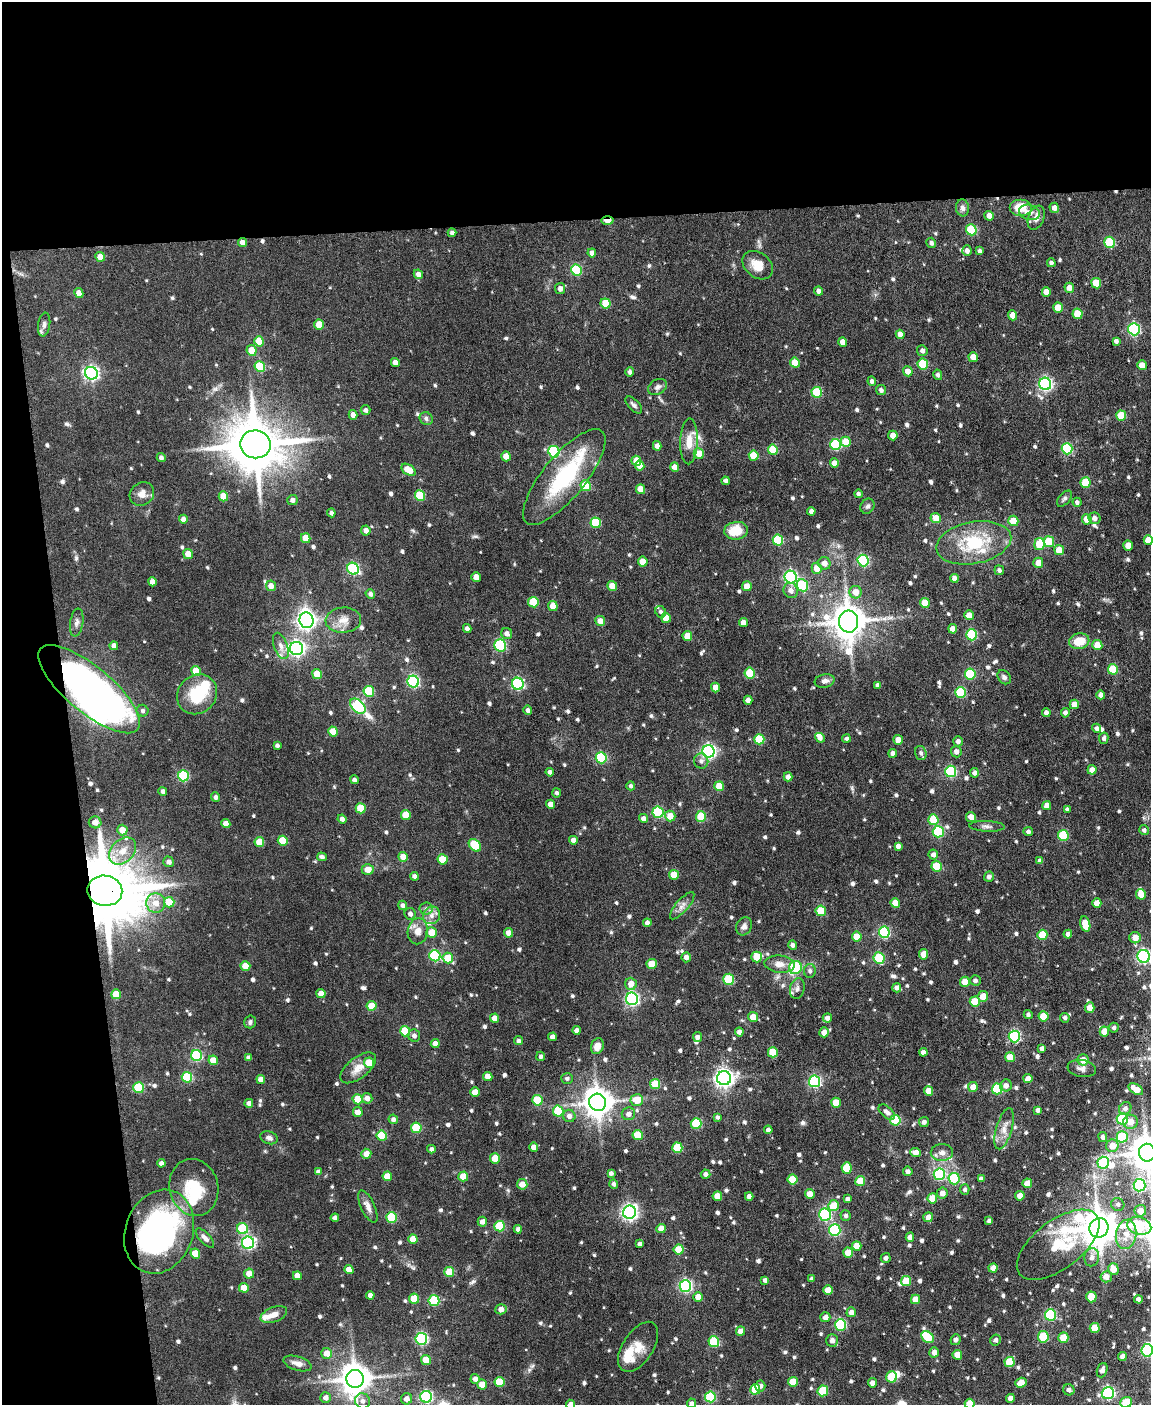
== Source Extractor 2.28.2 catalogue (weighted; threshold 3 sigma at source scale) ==
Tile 1 of 4 x 3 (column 1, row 1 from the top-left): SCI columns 2-1150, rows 3047-4449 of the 4598 x 4580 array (HDU 1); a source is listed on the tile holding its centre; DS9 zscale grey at full resolution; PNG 1153 x 1407 px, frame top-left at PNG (2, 2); each listed source drawn as its Kron ellipse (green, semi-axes under 4 px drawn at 4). Shown black and unused: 21% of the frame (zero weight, under 4 of 7 exposures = <1% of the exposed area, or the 3 px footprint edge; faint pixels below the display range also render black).
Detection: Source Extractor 2.28.2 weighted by HDU 2 'WHT'; one run over the whole footprint, this tile lists its part. Background 0.0755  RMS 0.0051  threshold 0.0209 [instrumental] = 3 sigma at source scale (4.09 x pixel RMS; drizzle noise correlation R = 1.36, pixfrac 0.8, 0.05/0.05 arcsec/px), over >= 5 px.
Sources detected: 827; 5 inside a brighter object's white glare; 1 cosmic-ray / hot-pixel residue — neither listed nor drawn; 16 inside a brighter listed object's ellipse — not listed separately; of the other 805, all 500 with FLUX_AUTO >= 1.22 (the completeness limit of this list) listed and drawn (305 fainter detections not listed), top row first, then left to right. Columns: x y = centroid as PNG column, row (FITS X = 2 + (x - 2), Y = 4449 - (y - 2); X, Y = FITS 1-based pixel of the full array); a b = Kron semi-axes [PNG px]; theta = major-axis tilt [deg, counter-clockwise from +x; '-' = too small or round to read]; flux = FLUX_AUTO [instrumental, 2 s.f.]
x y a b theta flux
1020 207 11 8 0 9.2
962 208 8 6 -84 1.9
1054 208 5 4 - 2.8
1029 212 10 7 -16 2.7
989 216 5 4 - 3.3
1036 218 12 7 69 3.3
607 221 6 3 -2 9
971 230 5 5 - 28
452 233 4 4 - 1.4
1110 242 6 5 - 28
243 243 4 4 - 4
931 243 5 4 - 1.4
967 251 5 4 - 2.2
979 251 4 3 - 1.3
592 253 4 4 - 2.4
100 257 5 4 - 6.5
1051 263 4 4 - 1.2
758 265 16 12 -39 7
576 270 6 5 - 33
418 274 5 4 - 2.7
1096 283 5 5 - 12
1069 288 5 5 - 3.1
560 289 5 5 - 2.2
819 291 4 4 - 1.9
1046 292 5 4 - 4.2
79 293 5 4 - 4.6
606 303 5 5 - 15
1058 308 5 4 - 9
1078 314 5 5 - 13
1013 315 5 4 - 5.7
44 325 12 6 81 1.9
319 325 5 4 - 9.5
1134 329 6 5 - 65
900 334 5 4 - 2.7
259 341 5 4 - 9.4
1116 341 4 4 - 1.3
843 342 5 4 - 3.9
252 350 5 5 - 7.8
922 351 5 5 - 1.9
973 357 5 4 - 5.2
395 362 4 4 - 3.1
795 363 5 4 - 7.3
923 364 5 5 - 19
1142 365 5 4 - 5
260 366 5 5 - 23
908 371 5 4 - 4.2
630 372 5 4 - 1.3
91 373 6 6 - 120
938 375 5 4 - 1.3
872 381 4 4 - 1.5
1045 384 6 6 - 96
658 387 10 7 32 1.7
881 390 5 5 - 1.5
817 392 5 5 - 23
634 405 10 5 -45 1.7
366 410 5 4 - 1.6
353 415 5 4 - 2.8
1121 416 5 5 - 13
426 419 7 6 - 1.5
893 435 5 4 - 4.5
689 441 23 9 88 6.1
846 442 5 5 - 8.1
255 444 15 14 - 2700
836 444 6 5 - 40
657 446 4 4 - 2.6
1067 449 5 5 - 41
773 450 5 5 - 13
554 452 6 5 - 41
699 454 5 5 - 5.9
506 456 5 4 - 4.4
754 456 5 5 - 11
161 458 4 4 - 1.5
636 461 5 5 - 6.2
834 463 5 4 - 3.7
640 465 5 4 - 6
675 467 5 4 - 3.6
409 470 8 5 -34 7.4
564 477 59 21 51 43
726 481 4 4 - 1.7
1085 483 5 5 - 15
586 486 5 5 - 18
641 489 5 4 - 5.1
142 494 13 11 37 3.6
858 494 4 3 - 1.2
420 495 5 5 - 20
223 496 5 4 - 8.9
1064 499 9 5 48 1.3
292 500 5 5 - 2.1
1077 502 4 4 - 1.4
867 506 8 6 55 1.4
811 511 4 4 - 1.9
331 513 4 4 - 1.3
936 518 5 5 - 5.3
1094 518 6 5 - 2.1
183 519 4 4 - 2.4
1087 519 5 5 - 6
1013 521 5 5 - 7.5
596 523 5 5 - 19
366 530 5 4 - 2.9
736 531 12 8 7 11
306 538 5 4 - 7.6
778 540 5 5 - 27
1148 540 5 4 - 7.8
1049 542 5 5 - 17
974 543 38 21 11 28
1039 544 6 5 - 14
1128 546 5 4 - 6.1
1059 550 5 4 - 6.7
188 554 5 4 - 5.6
863 560 6 5 - 51
643 562 5 4 - 6.9
824 563 6 6 - 3.7
1038 563 5 5 - 4.5
817 568 5 5 - 6.2
353 569 6 5 - 57
999 570 5 4 - 1.5
476 577 5 4 - 4.7
791 577 6 6 - 82
954 578 4 4 - 2.4
152 582 4 4 - 3.5
802 585 6 5 - 30
271 586 5 5 - 3.7
612 586 5 4 - 6
747 586 5 4 - 4.9
791 590 8 7 - 2.7
856 592 6 6 - 5.3
370 594 5 4 - 1.6
533 602 5 5 - 18
925 603 5 5 - 6.7
553 606 5 4 - 6.1
661 612 6 5 - 1.3
969 615 5 4 - 4.1
666 618 5 5 - 7.2
306 620 8 7 - 200
343 620 18 12 5 5.8
600 621 5 5 - 4.3
77 622 14 6 81 2
849 622 11 9 -86 1100
743 623 4 4 - 4
467 628 4 4 - 1.8
953 629 5 4 - 3.9
507 633 5 5 - 2.3
972 635 5 5 - 32
687 636 5 5 - 6.6
1079 641 10 7 12 8.8
500 645 6 5 - 42
1097 645 5 5 - 9.1
114 646 4 4 - 2.4
281 646 14 7 -70 2.9
297 649 7 6 - 140
1113 669 5 5 - 15
196 671 5 5 - 9.3
750 673 5 5 - 17
317 674 5 4 - 7.5
970 674 5 5 - 29
1004 677 8 6 -49 1.3
413 681 6 5 - 66
825 681 10 6 12 2.1
518 684 6 6 - 66
878 685 4 3 - 1.7
715 687 5 4 - 4.3
89 689 63 23 -40 270
369 691 5 5 - 23
961 692 5 5 - 28
197 694 21 19 45 19
1101 695 4 4 - 2.1
748 700 4 4 - 3.3
1074 704 5 4 - 3.9
358 706 9 6 -43 56
528 710 5 4 - 1.6
142 711 6 6 - 1.3
1046 713 4 4 - 1.8
1065 713 5 4 - 1.6
1097 728 4 4 - 1.5
333 732 5 4 - 9.8
820 738 5 4 - 2.1
1104 738 6 4 78 1.3
759 739 5 5 - 20
846 739 4 4 - 1.4
898 740 5 5 - 4.8
958 741 5 4 - 1.8
277 745 4 4 - 1.2
709 751 6 6 - 110
956 752 6 5 - 2.2
893 753 4 4 - 2.3
921 753 7 6 - 1.4
601 758 5 5 - 34
701 761 7 7 - 1.8
1092 770 4 4 - 3.6
951 771 6 5 - 50
550 772 4 4 - 1.5
974 773 5 4 - 1.6
183 776 5 5 - 40
788 777 4 4 - 2.3
354 780 4 4 - 1.6
631 786 4 4 - 1.3
719 786 5 5 - 7.7
163 791 4 4 - 1.6
556 793 4 4 - 1.3
215 797 4 4 - 1.6
551 804 4 4 - 3.8
1047 806 4 4 - 4.1
361 808 5 5 - 15
1067 809 4 4 - 1.4
658 812 5 5 - 38
406 815 5 5 - 11
670 816 5 5 - 6.2
701 816 5 5 - 16
971 817 5 4 - 4
643 818 4 4 - 2.2
342 819 5 4 - 1.7
933 820 5 5 - 13
95 822 6 6 - 4
226 824 5 4 - 4
987 826 18 5 -2 2
122 830 5 5 - 6
1144 830 5 5 - 1.2
938 832 6 5 - 35
1028 832 4 4 - 1.3
1063 835 5 5 - 23
573 840 4 4 - 2.5
283 841 5 5 - 12
259 842 5 5 - 9.5
475 845 7 5 -48 19
898 846 4 4 - 1.8
123 851 15 11 46 6.9
933 855 5 5 - 2
322 857 5 4 - 1.4
403 857 5 4 - 5.2
443 859 5 5 - 10
1040 861 4 4 - 1.8
169 862 5 5 - 2.1
937 866 5 5 - 16
368 870 6 5 - 4.9
674 875 5 5 - 8.4
414 876 4 4 - 1.7
989 877 5 5 - 1.8
105 891 17 15 -10 5000
1141 894 5 5 - 5.2
169 902 5 5 - 13
156 903 10 9 - 4.7
895 903 5 4 - 7.3
1097 903 5 5 - 5.5
403 905 4 4 - 1.6
682 906 17 6 49 2.7
426 908 6 6 - 1.2
821 911 5 5 - 11
410 914 6 5 - 1.8
432 915 9 8 - 2.8
647 923 4 4 - 2.1
1085 924 8 5 -77 9.6
744 926 9 7 62 1.8
418 931 13 10 79 4.2
884 932 5 5 - 45
432 933 5 5 - 7.4
508 933 5 4 - 3.5
1068 934 4 4 - 2.1
1042 935 5 5 - 15
857 937 5 5 - 9.7
1135 938 6 5 - 5.2
793 945 4 4 - 1.5
924 954 5 4 - 5
435 956 5 5 - 44
1144 956 6 6 - 95
686 957 5 4 - 2.5
757 957 5 5 - 12
448 958 5 5 - 11
879 958 6 5 - 25
652 964 5 5 - 8.5
780 964 15 8 -5 4
245 966 5 5 - 8.7
795 968 7 6 - 21
810 971 7 6 - 1.4
729 979 5 5 - 25
975 980 5 5 - 1.5
965 982 5 5 - 7.1
631 984 6 6 - 4.6
797 988 10 7 76 1.9
897 988 4 4 - 2.3
116 994 5 5 - 11
321 994 4 4 - 4.3
983 996 5 5 - 5.7
632 999 6 6 - 97
975 1002 5 5 - 12
371 1006 5 5 - 12
1090 1008 5 5 - 5
1028 1015 4 4 - 1.3
1044 1016 5 5 - 12
753 1017 5 5 - 5
495 1018 4 4 - 4.7
827 1018 4 4 - 2.4
1065 1018 5 4 - 1.5
250 1022 6 5 - 1.3
1114 1028 5 5 - 1.4
577 1030 4 4 - 2.6
405 1031 5 5 - 20
1104 1031 5 4 - 7
739 1032 4 4 - 2.2
824 1032 5 4 - 3.3
414 1036 6 6 - 1.6
1014 1036 6 5 - 51
552 1037 4 4 - 2.6
697 1037 5 4 - 2.2
518 1041 4 4 - 1.3
435 1043 4 4 - 2.4
597 1046 8 6 70 4.7
1042 1048 4 4 - 2.1
773 1052 5 5 - 15
923 1052 4 4 - 2
196 1055 5 5 - 43
541 1056 4 4 - 1.3
249 1057 4 4 - 1.6
1010 1057 5 5 - 7.8
213 1060 5 4 - 6.7
1083 1060 5 5 - 5.4
369 1063 5 5 - 9.4
358 1068 21 10 38 5.5
1082 1068 14 8 -9 2.4
187 1077 5 5 - 26
488 1077 4 4 - 5.3
567 1078 6 5 - 1.3
724 1078 7 7 - 230
261 1079 4 4 - 3.7
1028 1079 4 4 - 3.2
814 1081 6 5 - 72
655 1084 5 5 - 12
1006 1085 6 6 - 2.1
973 1087 5 4 - 3.8
139 1088 5 5 - 26
997 1089 5 5 - 30
1136 1089 8 4 -34 5.9
928 1091 5 4 - 4.9
475 1092 5 4 - 5.8
367 1098 5 5 - 2.6
358 1099 5 5 - 14
537 1100 5 5 - 16
637 1100 6 6 - 8.7
598 1102 9 8 - 710
249 1103 4 4 - 2.6
836 1103 5 5 - 7
1125 1108 6 5 - 1.8
1038 1110 4 4 - 1.8
558 1111 5 5 - 17
358 1112 5 5 - 4.1
887 1112 10 5 -42 2.3
628 1114 6 6 - 2.2
569 1116 6 6 - 2.5
717 1117 4 3 - 1.3
393 1119 5 4 - 1.7
1122 1119 6 5 - 39
895 1120 5 5 - 24
924 1122 5 5 - 1.8
1130 1122 7 7 - 4.4
696 1123 5 5 - 30
416 1128 5 5 - 18
1004 1129 21 8 74 4.5
768 1130 4 4 - 1.7
638 1135 5 5 - 12
382 1136 5 5 - 17
1103 1137 5 4 - 1.4
1122 1137 5 5 - 22
269 1138 9 6 -19 1.8
1112 1146 6 6 - 6
534 1147 4 4 - 3.8
677 1148 5 5 - 19
431 1149 4 4 - 1.6
915 1152 5 4 - 4.1
942 1152 11 8 1 2.7
1147 1153 9 8 - 960
366 1154 5 5 - 3.9
495 1158 5 5 - 10
161 1163 4 4 - 1.8
1103 1163 6 5 - 39
847 1168 5 5 - 15
908 1171 5 4 - 1.6
318 1172 4 4 - 1.2
611 1173 4 4 - 1.5
706 1174 5 4 - 2
939 1174 6 5 - 44
387 1176 5 5 - 7.2
463 1176 5 5 - 8.1
793 1179 5 5 - 14
954 1179 6 5 - 31
981 1179 4 4 - 2.1
860 1181 5 5 - 13
1027 1183 5 5 - 5.8
522 1184 5 5 - 4.5
614 1184 5 4 - 1.4
1139 1185 6 6 - 65
194 1188 29 24 -76 21
965 1189 5 4 - 1.3
942 1193 5 5 - 3.1
810 1194 5 4 - 4.6
717 1196 5 5 - 6.7
749 1196 4 4 - 2.6
1020 1196 4 4 - 4.5
932 1198 5 5 - 6.9
847 1199 4 4 - 1.5
1118 1204 7 6 - 1.4
368 1206 17 7 -65 3.1
834 1206 5 5 - 11
1140 1211 6 6 - 4.8
630 1212 6 6 - 160
825 1215 6 6 - 60
846 1216 5 5 - 1.4
391 1217 5 5 - 24
928 1217 5 5 - 3
335 1218 4 4 - 2.2
989 1221 4 4 - 1.6
482 1222 5 4 - 2.6
500 1226 5 5 - 22
1139 1226 12 8 -15 29
1099 1228 10 9 - 1200
242 1229 5 5 - 22
518 1229 4 4 - 1.6
661 1229 4 4 - 5.2
835 1230 6 5 - 42
159 1232 43 34 70 110
1126 1234 15 10 80 6.7
910 1237 4 4 - 2.5
205 1238 12 5 -47 2.2
413 1239 4 4 - 7.1
248 1243 6 6 - 89
640 1244 4 3 - 1.5
1058 1245 48 24 37 32
857 1246 5 4 - 5.6
679 1249 5 5 - 9.5
848 1253 5 5 - 7.7
195 1254 5 5 - 7.8
1092 1257 9 7 78 2.6
886 1258 5 5 - 1.8
993 1268 4 4 - 3.7
349 1269 4 4 - 4.6
1113 1269 6 5 - 4.8
449 1272 5 5 - 11
249 1274 5 5 - 5.3
297 1276 4 4 - 3.6
1106 1277 6 5 - 3.4
812 1279 4 3 - 1.3
765 1280 4 4 - 1.6
906 1281 5 5 - 11
685 1286 6 6 - 79
244 1288 5 5 - 6.8
828 1290 5 5 - 6.4
370 1295 4 4 - 2.9
698 1297 5 4 - 5.2
1091 1297 5 5 - 7.1
414 1299 5 5 - 11
915 1299 5 4 - 6.1
1138 1299 4 4 - 2.2
434 1300 5 5 - 32
501 1309 6 5 - 3.1
851 1312 5 4 - 3
274 1315 14 7 20 3.9
1050 1315 5 5 - 41
825 1317 5 5 - 2.9
840 1325 6 5 - 41
1095 1328 5 5 - 10
741 1331 4 4 - 4
928 1337 7 5 -39 25
1043 1337 5 5 - 20
1063 1338 5 5 - 11
421 1339 6 6 - 64
832 1340 6 5 - 2.6
955 1340 5 5 - 1.5
996 1340 5 5 - 1.4
714 1342 5 5 - 29
638 1347 28 15 57 8.9
1147 1350 6 5 - 66
934 1352 5 5 - 3.3
327 1353 5 5 - 5.3
957 1355 5 5 - 6.6
1122 1356 4 4 - 2.4
426 1360 5 5 - 6.1
1009 1362 5 5 - 16
298 1363 15 7 -17 3.3
1102 1370 7 5 70 2.1
892 1377 5 5 - 23
355 1379 9 8 - 830
475 1379 5 4 - 2.6
499 1382 5 5 - 14
793 1382 5 5 - 10
872 1383 4 4 - 2.6
1021 1383 5 5 - 5.7
482 1384 5 5 - 6.5
760 1386 5 5 - 1.4
755 1389 5 5 - 12
1069 1390 6 5 - 1.8
823 1391 5 5 - 17
1108 1393 6 6 - 70
426 1397 6 6 - 62
710 1397 5 5 - 35
325 1398 5 5 - 2.6
1010 1398 4 4 - 3.4
407 1399 6 5 - 2.9
363 1401 8 7 - 2.2
1126 1402 6 5 - 14
691 1403 5 4 - 1.5
571 1404 5 4 - 3.1
970 1404 5 5 - 7.8
Overlapping masked pixels (flux is a lower limit): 5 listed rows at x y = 607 221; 243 243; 89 689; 105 891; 159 1232
Isophote crosses this tile's border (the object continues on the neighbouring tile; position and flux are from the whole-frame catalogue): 10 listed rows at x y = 1148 540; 1141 894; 1144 956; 1136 1089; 1147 1153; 1147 1350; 1126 1402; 691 1403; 571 1404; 970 1404